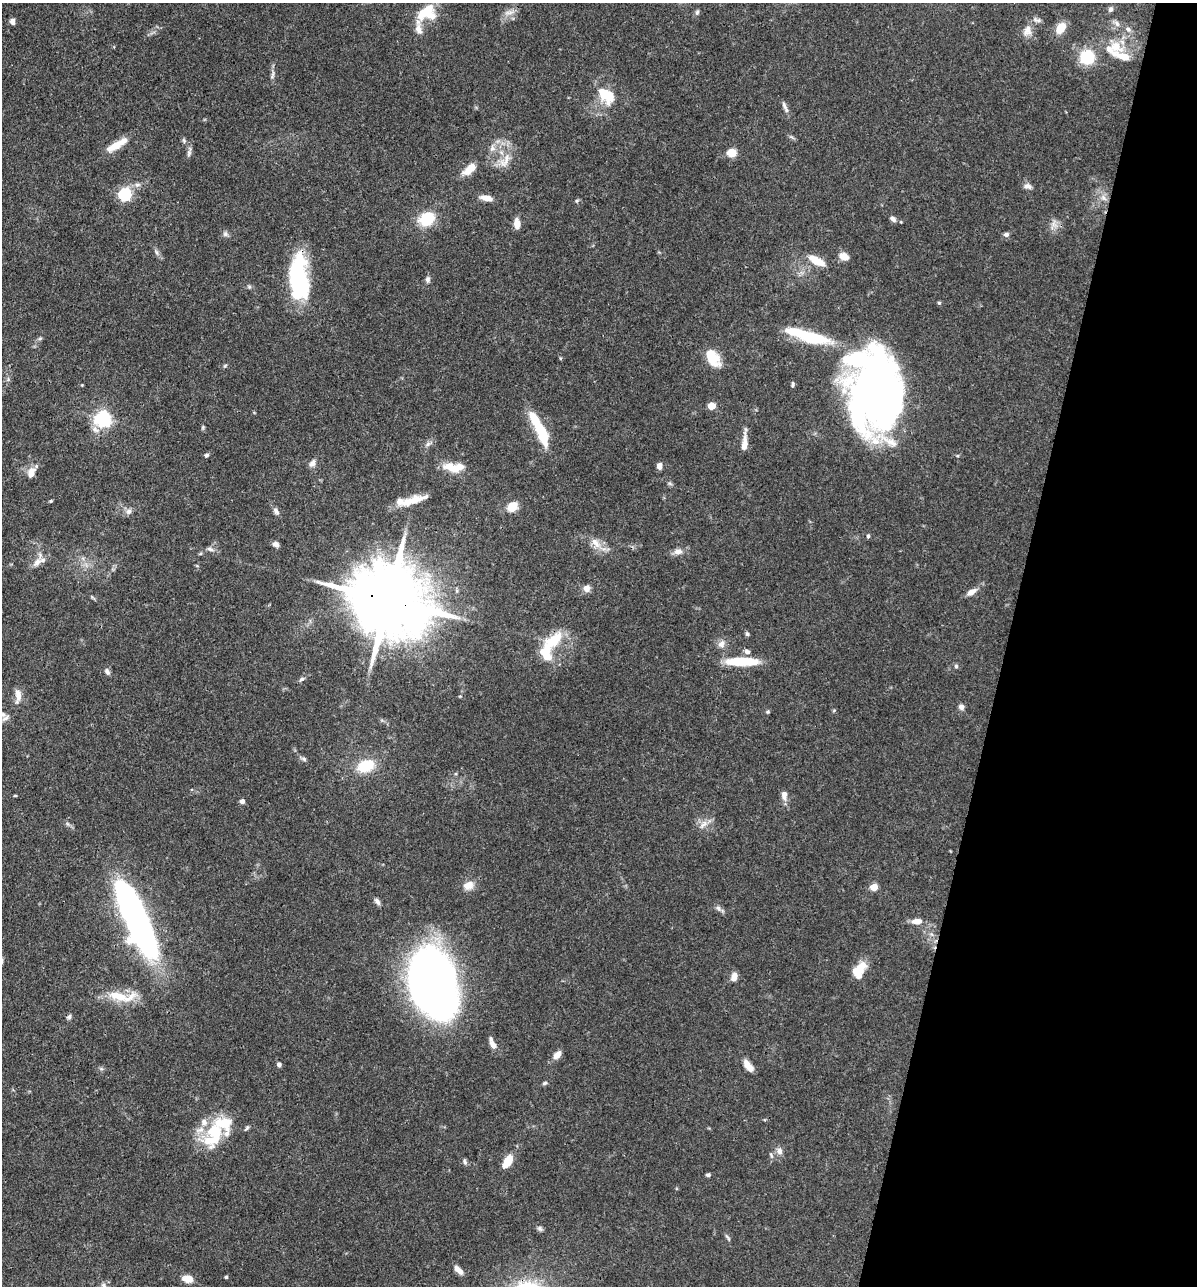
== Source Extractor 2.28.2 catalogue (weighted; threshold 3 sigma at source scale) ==
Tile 8 of 4 x 4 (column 4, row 2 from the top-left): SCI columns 3834-5028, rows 2568-3851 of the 5155 x 5135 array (HDU 1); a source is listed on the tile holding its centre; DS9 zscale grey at full resolution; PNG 1199 x 1288 px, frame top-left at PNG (2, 3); no overlay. Shown black and unused: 16% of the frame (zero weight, under 3 of 4 exposures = <1% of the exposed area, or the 3 px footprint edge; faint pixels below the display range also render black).
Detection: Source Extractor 2.28.2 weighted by HDU 2 'WHT'; one run over the whole footprint, this tile lists its part. Background 0.102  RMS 0.0038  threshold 0.0169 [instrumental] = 3 sigma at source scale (4.5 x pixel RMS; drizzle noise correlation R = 1.50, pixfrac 1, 0.05/0.05 arcsec/px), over >= 5 px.
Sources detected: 138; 4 inside a brighter object's white glare — not listed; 16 inside a brighter listed object's ellipse — not listed separately; the other 118 listed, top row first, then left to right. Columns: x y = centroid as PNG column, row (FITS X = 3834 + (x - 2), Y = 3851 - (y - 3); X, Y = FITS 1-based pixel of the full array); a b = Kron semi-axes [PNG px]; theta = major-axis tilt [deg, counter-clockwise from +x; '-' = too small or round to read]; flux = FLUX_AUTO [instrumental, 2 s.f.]
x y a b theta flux
1111 9 7 5 65 1.2
426 12 23 16 23 13
697 12 7 5 73 0.8
509 13 15 6 13 2.3
12 22 6 5 - 2
1117 24 10 5 -63 1.2
1061 28 14 9 52 5.8
1128 29 8 6 -72 1.1
1027 30 16 11 71 3.4
1115 47 20 16 -39 7.9
1087 57 18 17 - 13
272 75 13 4 74 1.2
610 96 19 12 89 7.3
785 107 17 5 -67 1.5
184 140 7 5 -71 0.79
117 145 29 8 31 6.5
492 148 9 8 - 1.9
189 152 14 5 76 1.3
732 153 5 5 - 17
505 161 25 11 58 5.8
469 169 20 9 39 4.9
1028 186 11 7 -16 1.7
125 194 6 6 - 59
487 198 14 6 -9 3.3
1103 198 10 6 -42 1.9
427 219 20 16 30 11
893 219 8 6 -45 1.4
901 222 5 3 - 0.28
517 224 8 6 -86 4.5
1054 225 15 8 75 2.5
225 234 8 7 - 1.1
1006 234 7 6 - 1.1
156 252 8 4 -71 0.85
844 256 11 8 -17 3.2
816 261 19 8 -29 6.6
298 275 48 20 87 36
428 279 9 6 -84 1.1
249 287 6 5 - 0.68
939 303 5 4 - 0.6
808 336 56 13 -17 23
40 338 7 4 19 0.59
712 357 19 11 -60 10
225 365 6 4 20 0.49
793 384 8 4 89 0.63
82 385 4 3 - 0.32
875 391 79 50 -89 220
711 406 7 7 - 3.6
103 419 6 6 - 130
203 427 5 5 - 0.52
540 430 39 9 -64 21
744 442 27 6 86 3.8
428 444 7 6 - 1.1
207 455 5 5 - 0.84
312 463 10 7 58 1.8
659 466 6 5 - 2.1
451 467 23 10 -17 7.2
31 473 11 7 70 3.9
670 484 7 4 -20 0.61
413 500 34 8 17 7
51 501 4 4 - 0.41
512 506 11 8 42 6
128 511 8 8 - 1.5
276 511 10 6 -61 1.4
868 536 5 4 - 0.69
596 543 19 8 -46 3.9
276 544 7 6 - 1.5
210 549 10 6 -20 1.3
678 551 10 8 13 2.4
37 562 23 8 64 3.6
587 588 8 7 - 2.6
971 592 11 6 30 3
388 600 28 18 -18 5300
747 634 6 5 - 0.76
553 641 32 15 42 13
721 644 10 8 56 2.1
747 652 7 6 - 1.4
742 661 35 8 -1 15
956 666 6 5 - 0.66
107 671 9 6 -61 1.2
302 679 9 5 29 0.91
18 695 20 8 89 3.4
961 707 6 6 - 1.6
768 712 6 4 20 0.5
3 714 10 8 18 1.8
304 759 7 5 -18 0.88
366 766 20 14 20 12
784 795 12 7 -89 2.4
15 796 5 3 - 0.36
242 801 4 4 - 2
68 824 6 4 -70 0.64
703 824 16 7 43 2.7
468 885 15 11 20 3.6
874 887 5 5 - 9.1
377 901 10 5 -52 1.3
718 908 10 6 -51 1.3
136 919 68 17 -66 210
917 921 12 7 4 3.3
859 970 20 11 58 7.9
734 976 8 6 70 3.2
425 977 67 30 -75 280
121 996 42 13 -4 11
69 1017 7 5 39 0.84
493 1045 11 7 -51 2.2
557 1055 10 7 47 3.1
279 1064 5 5 - 1.2
749 1067 13 8 -41 3.1
545 1083 7 4 12 0.69
223 1123 31 26 -29 15
779 1151 9 8 - 1.8
508 1161 13 7 59 7.6
465 1162 8 4 -76 0.82
708 1175 5 4 - 0.81
540 1229 7 6 - 0.92
728 1238 12 3 -55 0.69
458 1270 13 6 -44 2.4
226 1277 3 3 - 0.57
188 1279 14 8 -8 3.7
103 1285 8 7 - 1.2
Overlapping masked pixels (flux is a lower limit): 3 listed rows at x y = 298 275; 388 600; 136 919
Isophote crosses this tile's border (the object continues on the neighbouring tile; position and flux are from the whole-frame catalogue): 2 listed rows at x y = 3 714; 103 1285